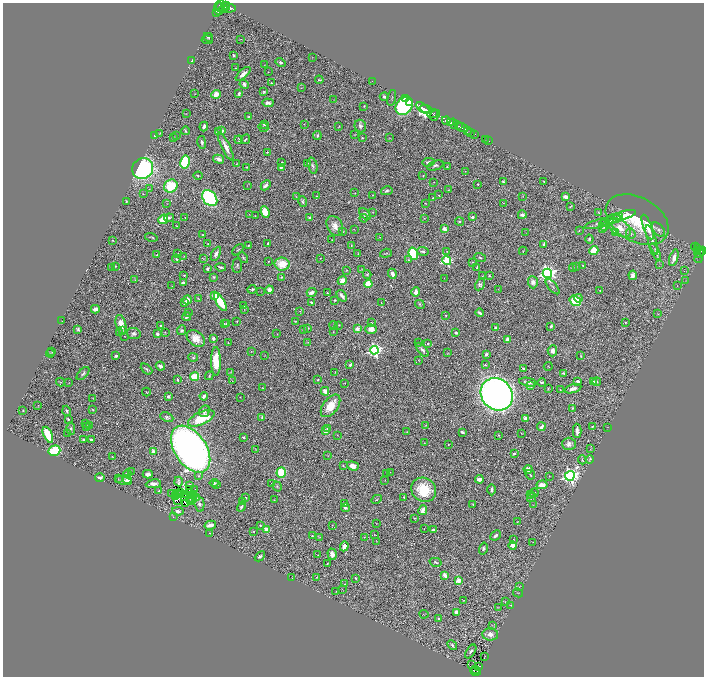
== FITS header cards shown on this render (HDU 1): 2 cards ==
NAXIS1  =                 1403
NAXIS2  =                 1348

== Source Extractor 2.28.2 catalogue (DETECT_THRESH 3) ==
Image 1403 x 1348 px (HDU 1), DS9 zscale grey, zoomed out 1/2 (1 PNG px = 2 x 2 image px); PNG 706 x 678 px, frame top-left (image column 2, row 1347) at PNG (3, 3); each listed source drawn as its Kron ellipse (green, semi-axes under 4 px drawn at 4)
Background 0.748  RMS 0.021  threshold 0.0641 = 3 sigma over >= 5 px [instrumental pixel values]
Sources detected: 551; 54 cannot appear on this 1/2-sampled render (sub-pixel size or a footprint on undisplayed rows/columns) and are neither listed nor drawn; the other 497 listed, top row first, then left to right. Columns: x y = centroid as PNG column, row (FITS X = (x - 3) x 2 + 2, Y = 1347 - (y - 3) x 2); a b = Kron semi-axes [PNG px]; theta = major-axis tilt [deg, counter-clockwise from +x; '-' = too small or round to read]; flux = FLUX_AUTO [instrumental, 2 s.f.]
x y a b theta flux
221 6 6 3 79 1500
226 6 4 3 - 730
219 8 6 5 - 1800
229 8 7 3 6 1500
224 9 4 3 - 710
217 13 3 2 - 620
208 37 5 3 - 4.7
241 39 3 1 - 1.5
207 40 5 2 - 3.2
233 55 3 2 - 5.4
312 57 2 1 - 1.1
192 61 3 2 - 3.3
280 62 5 4 - 11
264 65 2 1 - 1.1
236 68 2 1 - 1.1
268 72 2 1 - 1.2
243 74 9 3 42 24
319 80 4 2 - 5.8
372 81 2 1 - 24
271 83 2 1 - 2
244 84 5 4 - 12
301 88 3 2 - 1.5
264 92 3 3 - 6.2
195 94 3 2 - 1.5
216 94 4 4 - 48
239 94 4 3 - 10
384 97 4 3 - 7.8
392 98 8 2 76 3.4
405 98 2 1 - 21
333 100 2 2 - 1.2
410 102 3 1 - 85
268 103 6 4 -3 15
364 106 2 2 - 2.8
404 106 10 8 51 910
423 108 7 3 -32 1300
426 109 6 4 -26 1100
186 113 2 1 - 1.1
432 113 5 2 - 240
435 115 6 3 51 360
249 116 4 2 - 4
446 120 4 3 - 580
451 123 4 2 - 540
264 124 4 3 - 9.7
305 124 2 1 - 1.1
454 124 5 2 - 540
204 126 5 3 - 11
339 126 3 1 - 1.5
360 126 6 5 - 14
458 126 3 1 - 140
263 127 5 3 - 6.6
462 128 5 2 - 730
467 130 4 2 - 160
185 131 4 2 - 5
222 131 3 3 - 13
218 132 3 3 - 4.4
471 132 2 2 - 75
160 133 4 2 - 4
355 134 3 2 - 2
475 134 2 1 - 21
155 135 4 3 - 9.1
176 136 2 2 - 1.4
317 136 4 3 - 7.9
174 138 3 2 - 1.2
362 138 2 2 - 2.7
390 138 3 2 - 1.7
245 139 5 3 - 5.9
485 139 3 1 - 16
239 140 4 2 - 5.1
489 141 2 1 - 8.1
202 142 7 3 -80 9
226 147 15 4 -63 34
267 152 3 2 - 2.6
218 159 6 4 -17 18
185 162 6 4 78 300
282 162 2 2 - 5
428 162 6 3 6 14
308 163 3 2 - 2.3
237 164 3 2 - 2.5
435 165 8 4 19 9.6
313 166 8 5 -74 12
447 166 3 2 - 4.3
246 167 3 2 - 2.4
281 167 3 3 - 10
143 169 11 10 - 680
465 171 3 2 - 1.5
198 176 4 3 - 4.9
423 176 2 1 - 2.4
544 181 2 2 - 2.5
434 182 2 1 - 1.4
503 182 4 3 - 8.1
478 184 2 2 - 4.4
247 185 2 1 - 1
266 185 6 2 47 12
171 186 7 6 - 150
150 189 4 1 - 1.5
448 190 3 2 - 2.7
387 191 6 3 12 8.4
355 193 2 1 - 2.2
143 194 3 2 - 1.9
373 195 2 2 - 1.5
438 195 2 2 - 1.6
316 196 3 2 - 1.9
523 196 2 1 - 1.2
296 197 3 2 - 1.6
565 197 4 3 - 18
210 198 9 6 -49 580
433 198 3 2 - 4.4
126 202 3 2 - 3.5
303 202 5 3 - 9.3
167 203 3 2 - 1.5
426 203 2 2 - 2.1
503 203 3 2 - 2.1
570 206 3 2 - 3.2
265 212 6 4 -68 89
373 212 2 2 - 1.3
599 213 4 3 - 3.1
249 214 2 1 - 1.4
365 214 7 4 -42 18
522 215 4 4 - 15
624 215 11 3 16 57
255 216 3 2 - 2.2
472 217 2 2 - 25
169 218 5 3 - 9.5
185 218 3 2 - 2.4
309 218 4 3 - 11
364 218 4 2 - 2.1
424 218 4 2 - 2.8
163 219 5 4 - 74
611 219 12 4 22 21
614 219 8 3 9 11
637 220 34 22 -29 250
459 221 4 3 - 7.2
599 223 15 3 15 15
177 226 2 2 - 1.6
335 226 10 7 -61 35
605 227 3 3 - 7.5
648 227 13 4 -70 60
620 228 12 7 -35 61
354 229 2 1 - 1.2
444 229 4 3 - 24
603 229 3 3 - 5.5
579 230 4 2 - 2.2
658 230 8 5 -50 13
343 231 3 2 - 1.9
615 232 4 3 - 56
526 233 2 1 - 1.1
631 234 5 4 - 7.9
203 235 2 2 - 3.8
151 237 6 3 -14 5.1
380 237 2 1 - 1.3
589 239 4 3 - 5.3
113 240 3 2 - 3.2
332 240 2 2 - 2.3
652 240 15 3 -72 25
268 243 2 2 - 8.8
208 244 3 3 - 3
544 244 3 2 - 11
248 245 3 2 - 3.6
351 246 4 2 - 2.8
695 247 4 2 - 130
698 249 2 1 - 99
238 250 7 3 43 5.5
594 250 4 4 - 110
423 251 5 3 - 9.3
447 251 4 2 - 2.7
523 251 4 2 - 2.5
698 251 2 1 - 65
702 251 4 3 - 260
655 252 9 4 -63 11
699 252 5 3 - 440
178 253 3 2 - 1.3
386 253 6 2 17 3.5
216 254 7 4 63 22
358 254 2 1 - 1
413 254 6 4 -71 200
157 255 3 2 - 4.4
184 256 2 2 - 1.3
243 258 6 3 -52 5.1
320 258 2 1 - 2.2
480 258 6 3 -20 4
674 258 8 3 74 34
176 259 4 2 - 7.7
203 259 3 2 - 1.8
699 259 4 2 - 37
408 260 4 3 - 5.1
268 261 2 1 - 2
447 261 5 4 - 430
473 262 3 2 - 3.3
282 264 7 6 - 98
660 264 4 1 - 1.3
237 265 7 5 85 8.6
583 265 2 1 - 2.1
115 266 2 2 - 3.9
221 267 5 2 - 7.9
477 267 4 2 - 4
576 267 3 2 - 2.8
111 268 3 2 - 1.6
573 268 4 3 - 3.5
207 269 3 2 - 11
361 269 2 2 - 1.5
347 270 3 3 - 2.7
684 271 2 1 - 1.7
547 273 4 4 - 2000
367 274 4 3 - 4.8
392 274 5 3 - 18
184 275 2 1 - 2.8
489 275 3 2 - 4
633 275 4 3 - 16
483 276 2 2 - 1.4
214 277 4 3 - 4.3
281 277 4 3 - 4.9
444 278 2 1 - 1.2
135 280 3 2 - 1.8
342 281 5 4 - 44
686 281 2 2 - 1.2
533 282 6 5 - 22
183 283 4 2 - 10
368 284 4 4 - 82
480 284 6 4 59 8.3
172 286 2 1 - 1.2
677 286 2 1 - 1.1
553 287 9 2 -49 7.2
252 289 4 2 - 6.3
498 289 2 2 - 1.4
269 290 4 4 - 26
600 290 2 2 - 5.1
261 291 2 2 - 1.4
311 292 5 4 - 16
416 292 4 4 - 20
327 293 2 2 - 2.9
214 295 3 3 - 100
342 296 6 2 -55 15
198 298 4 3 - 3.9
578 298 4 3 - 23
187 300 4 4 - 24
335 300 2 2 - 4.1
575 301 6 5 - 180
220 302 10 4 -59 160
311 302 3 2 - 3.7
185 303 4 3 - 15
381 303 2 1 - 1.2
420 304 5 4 - 4.8
244 306 2 1 - 1.2
95 309 4 3 - 29
244 309 4 2 - 2.6
300 311 3 3 - 2.8
188 312 2 2 - 1.5
480 313 4 2 - 7.3
658 314 3 2 - 2
446 315 2 2 - 2.5
187 317 4 3 - 12
62 321 2 1 - 1.1
237 321 3 2 - 2.4
295 321 3 2 - 2.8
626 322 3 2 - 3
224 323 2 2 - 2.4
371 323 2 2 - 2.5
121 324 10 5 -77 56
226 324 2 2 - 3.2
339 325 4 2 - 3.3
161 326 2 2 - 9.6
334 326 4 3 - 4.1
551 326 3 2 - 7.4
308 328 3 2 - 3.3
496 328 4 3 - 9.5
78 329 4 3 - 8.6
357 329 3 2 - 70
371 329 6 4 -4 37
181 330 5 4 - 6.8
304 330 3 2 - 2.4
122 331 4 3 - 4.1
120 332 3 2 - 2.1
165 332 3 2 - 2.3
333 332 4 2 - 1.6
456 333 2 2 - 11
134 334 7 5 -11 13
157 334 3 2 - 14
277 334 2 1 - 1.3
125 336 2 1 - 1.5
213 338 4 3 - 9.9
196 339 10 7 -38 54
508 340 3 3 - 27
228 342 2 1 - 1.8
308 342 2 2 - 1.3
418 343 3 2 - 6.8
428 343 2 2 - 8.5
374 350 4 4 - 1100
422 350 8 3 -52 13
251 351 2 2 - 1.8
552 351 6 5 - 19
52 352 3 2 - 3.1
50 353 4 1 - 1.4
448 353 3 2 - 2.3
486 354 4 3 - 7.4
116 356 4 3 - 8
264 356 2 1 - 1.1
581 356 4 2 - 3.5
193 357 5 4 - 7.6
418 360 2 1 - 0.95
216 361 14 5 -89 120
350 365 4 2 - 7.6
485 365 2 2 - 4.2
160 366 5 3 - 14
548 366 4 2 - 2.1
523 368 4 3 - 6.5
146 369 7 3 -42 6.2
231 372 4 3 - 2.9
335 372 3 1 - 1.2
83 373 8 4 47 8.7
563 373 3 2 - 6.7
209 376 4 2 - 4.3
194 377 4 3 - 110
177 380 3 2 - 4.6
318 380 2 2 - 3.6
232 381 2 2 - 1.6
578 381 4 4 - 12
60 382 4 3 - 2.9
528 382 8 3 -9 18
542 382 4 2 - 7.6
594 382 3 3 - 7.4
597 382 4 3 - 4.2
69 383 3 2 - 1.7
345 383 2 1 - 1.9
530 386 3 3 - 17
262 388 2 2 - 1.4
548 388 4 2 - 2.6
573 389 9 4 16 24
560 390 2 1 - 2.2
325 391 4 3 - 23
146 392 4 2 - 2.8
497 394 17 15 -47 2900
168 396 3 3 - 6.7
204 396 4 3 - 19
240 397 2 1 - 1.3
92 398 4 1 - 1.5
38 405 2 1 - 1.2
330 406 13 7 53 88
572 408 2 2 - 4.7
92 409 3 2 - 3.4
23 410 2 1 - 2.1
67 411 5 3 - 6.6
204 411 6 5 - 13
167 417 7 4 -24 9.8
262 417 4 3 - 5.5
201 418 14 6 24 190
526 418 2 2 - 77
68 419 2 2 - 5
86 424 2 1 - 3.3
425 425 3 2 - 2
87 426 3 2 - 5.6
90 426 3 2 - 4.3
592 426 4 2 - 3.4
541 427 4 3 - 21
607 427 3 1 - 1.3
71 429 6 4 -86 6.9
327 429 3 3 - 6.2
325 431 2 2 - 52
577 431 7 3 -89 23
407 432 3 2 - 2.2
462 432 3 2 - 11
521 433 2 1 - 1.5
68 434 2 1 - 1.3
48 435 9 4 -66 170
337 435 2 1 - 1.1
498 435 3 2 - 3.9
244 437 2 2 - 4.3
84 439 4 2 - 6.2
91 440 3 2 - 8.9
424 443 2 1 - 1.3
448 444 2 1 - 2.3
569 444 7 6 - 18
191 449 26 16 -56 4200
590 449 3 2 - 2
255 450 3 2 - 2.1
54 451 6 5 - 200
154 452 2 2 - 85
514 453 3 3 - 7.5
328 456 3 2 - 1.8
112 457 4 2 - 2.7
590 459 4 2 - 4.2
582 460 4 3 - 3.8
343 466 3 2 - 2.8
353 466 6 4 -18 33
528 469 4 3 - 30
131 471 2 2 - 2.1
281 472 5 4 - 150
390 472 2 1 - 2.5
387 473 2 1 - 1.2
127 474 4 3 - 23
148 474 5 3 - 21
530 475 5 2 - 3.2
199 476 4 3 - 5.7
549 476 2 1 - 0.76
570 476 5 4 - 1600
100 478 5 3 - 13
118 479 3 2 - 2.5
127 479 4 4 - 35
479 479 4 3 - 23
385 480 2 2 - 1.6
123 481 8 4 -14 11
179 481 5 2 - 3.4
214 483 4 3 - 9
272 483 2 2 - 1.7
153 484 7 3 8 22
217 484 3 3 - 3.2
189 485 3 3 - 8.8
542 485 5 4 - 36
277 486 5 3 - 4.5
189 489 3 1 - 2.6
195 490 2 1 - 1.9
424 490 13 11 -37 150
492 490 5 3 - 13
159 491 4 3 - 5.9
171 493 2 1 - 2.3
177 493 2 1 - 0.46
180 493 2 1 - 1.2
189 493 2 1 - 2.3
534 493 4 3 - 7.9
185 494 2 1 - 2.1
175 495 2 1 - 2.5
179 495 2 1 - 2.2
194 495 2 1 - 1.2
530 495 4 3 - 3.9
404 497 3 2 - 3.7
531 497 5 3 - 8.7
197 498 4 3 - 5
245 498 2 2 - 4.9
190 499 2 1 - 1.8
192 499 2 1 - 2.5
377 499 5 2 - 3.8
177 500 2 1 - 3.2
274 500 2 1 - 1.8
191 501 2 1 - 3.6
242 501 2 2 - 1.9
186 504 2 1 - 1.2
199 504 8 5 -80 11
344 504 3 2 - 6.7
473 504 2 2 - 3
533 505 2 1 - 1.1
241 507 5 2 - 8.3
345 508 4 3 - 17
423 510 5 3 - 26
178 511 6 4 -10 18
173 517 4 2 - 2.5
414 518 3 2 - 3.3
517 522 4 2 - 2.4
377 523 4 2 - 2
210 525 6 3 13 33
260 525 2 2 - 4.4
332 525 2 2 - 1.5
424 528 2 1 - 1
267 530 4 3 - 63
433 530 4 3 - 7.1
254 531 2 2 - 2.9
210 533 4 2 - 2.6
374 534 2 1 - 0.94
496 535 6 3 42 13
312 536 2 2 - 3.3
320 537 4 2 - 2.6
364 537 2 1 - 1.2
514 539 2 1 - 1.6
377 541 3 2 - 1.5
532 542 2 1 - 0.91
344 546 5 4 - 32
513 546 4 3 - 30
483 548 6 4 77 11
332 554 6 4 -70 18
318 555 3 2 - 1.7
260 556 6 3 42 9.7
436 562 6 3 -15 6.5
327 564 3 2 - 3.4
445 575 3 2 - 36
316 577 2 2 - 2.5
292 578 2 1 - 1
356 578 3 2 - 3.1
458 581 3 2 - 110
345 584 3 3 - 2.9
519 587 4 2 - 1.9
342 589 3 2 - 1.4
336 592 2 1 - 0.97
518 593 5 1 - 1.5
464 600 2 2 - 1.6
505 602 2 2 - 2
511 605 2 2 - 1.4
498 607 3 3 - 2.8
456 612 4 3 - 16
424 614 4 1 - 1.4
439 618 3 2 - 5.3
492 625 3 2 - 2.6
490 634 8 6 -2 28
452 645 5 4 - 7.7
471 652 8 3 57 11
485 657 3 1 - 1.2
472 665 2 1 - 3
479 666 2 1 - 0.77
476 670 2 1 - 6
476 671 5 2 - 89
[54 sub-pixel or undisplayed-footprint detections neither listed nor drawn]